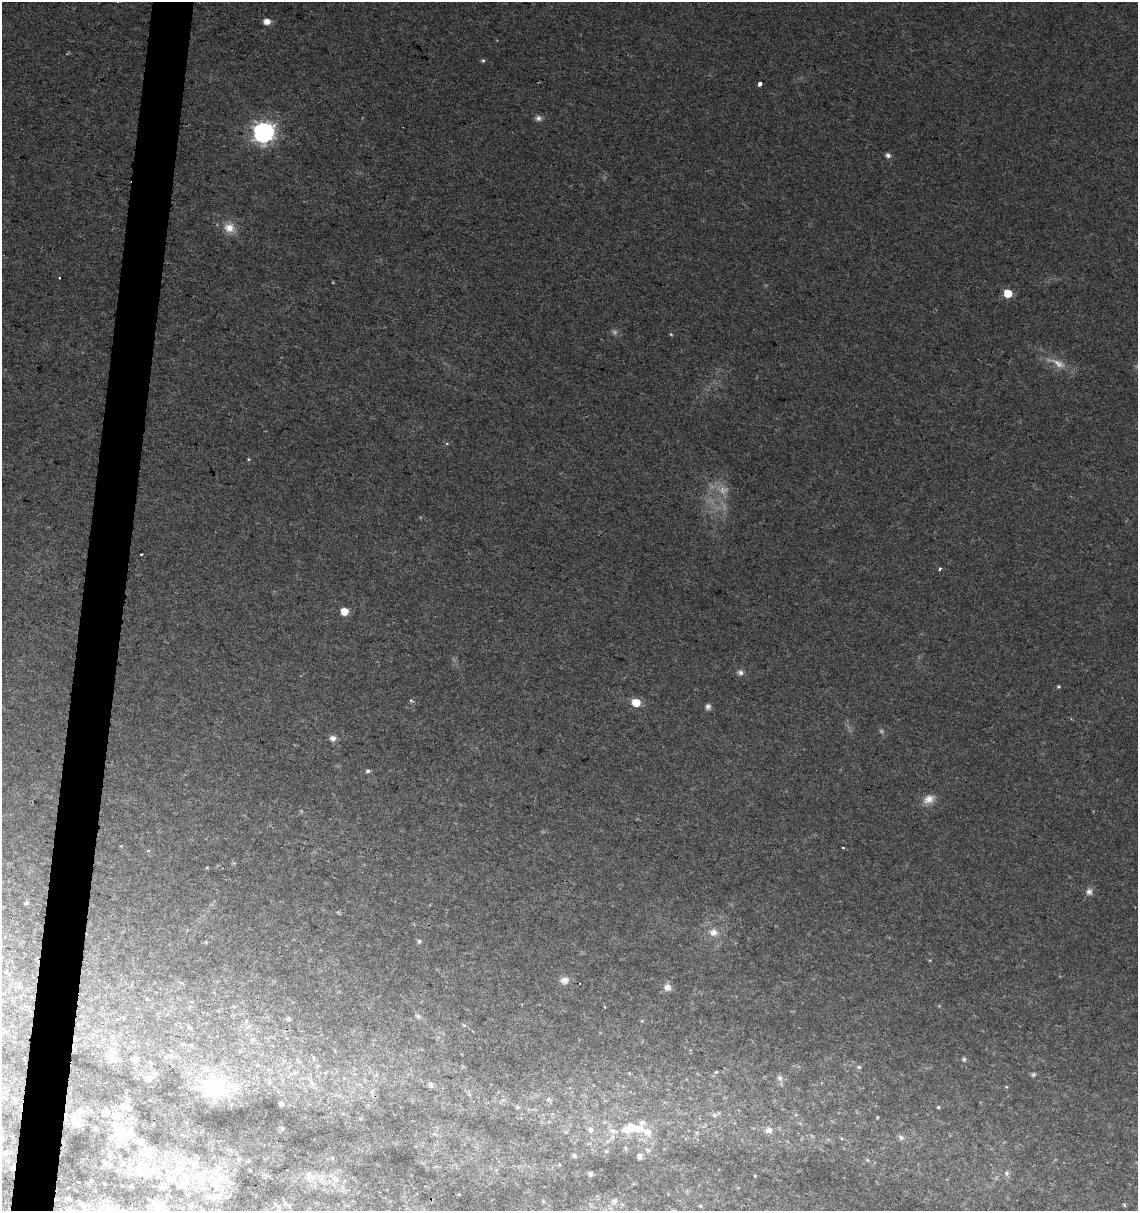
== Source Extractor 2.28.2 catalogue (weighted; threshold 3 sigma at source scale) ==
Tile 7 of 4 x 4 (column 3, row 2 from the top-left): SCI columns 2500-3635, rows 2428-3636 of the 5057 x 4845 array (HDU 1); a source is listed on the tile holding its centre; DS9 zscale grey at full resolution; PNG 1140 x 1213 px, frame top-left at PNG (2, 2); no overlay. Shown black and unused: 4% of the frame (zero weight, under 2 of 3 exposures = <1% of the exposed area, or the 3 px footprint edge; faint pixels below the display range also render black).
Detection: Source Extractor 2.28.2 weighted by HDU 2 'WHT'; one run over the whole footprint, this tile lists its part. Background 0.0279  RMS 0.005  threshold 0.0225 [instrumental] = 3 sigma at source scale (4.5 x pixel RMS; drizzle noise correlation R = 1.50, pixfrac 1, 0.0396/0.0396 arcsec/px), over >= 5 px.
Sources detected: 119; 4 too faint to see at this stretch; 2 inside a brighter object's white glare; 2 cosmic-ray / hot-pixel residue — not listed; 20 inside a brighter listed object's ellipse — not listed separately; the other 91 listed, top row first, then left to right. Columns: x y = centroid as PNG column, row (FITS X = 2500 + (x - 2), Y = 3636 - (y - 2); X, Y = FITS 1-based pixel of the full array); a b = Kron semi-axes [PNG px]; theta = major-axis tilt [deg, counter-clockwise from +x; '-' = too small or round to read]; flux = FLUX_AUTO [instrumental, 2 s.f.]
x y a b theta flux
267 22 6 5 - 5
483 61 5 4 - 0.72
760 84 4 4 - 8.2
538 118 9 7 -17 1.8
263 133 8 8 - 270
888 155 6 5 - 1.7
229 228 14 13 - 6.2
59 277 3 2 - 0.56
1008 293 5 5 - 14
671 334 4 4 - 0.53
248 459 5 3 - 0.48
141 554 3 2 - 0.65
940 569 3 3 - 1.2
344 611 5 5 - 8.2
740 673 8 7 - 1.6
1058 687 4 4 - 0.61
411 700 5 5 - 0.73
636 702 6 5 - 11
708 707 7 6 - 1.5
333 738 8 8 - 2.2
368 771 5 4 - 1.2
929 799 16 11 29 4.7
843 847 3 2 - 0.67
1089 892 9 8 - 2.2
26 903 6 4 18 0.64
713 932 12 11 - 4.1
419 941 6 5 - 0.94
564 980 11 9 8 3.1
667 987 9 9 - 3.2
418 1016 6 6 - 1
289 1019 6 5 - 0.82
246 1021 5 3 - 0.54
247 1027 6 5 - 1.1
190 1028 6 4 -31 0.89
253 1040 7 4 -90 0.85
170 1056 10 6 -15 1.9
112 1058 12 11 - 4.1
136 1059 9 6 -1 1.9
964 1059 6 5 - 0.9
151 1063 6 3 -70 0.58
859 1067 6 5 - 0.93
294 1072 6 6 - 1.2
716 1072 6 4 43 0.73
1033 1075 6 5 - 0.89
780 1078 9 7 -66 2.1
148 1079 7 6 - 2.8
313 1084 9 5 -54 1.7
431 1085 8 6 -63 1.3
236 1087 10 8 -37 3.8
214 1088 8 8 - 170
549 1099 6 5 - 0.98
281 1104 4 4 - 1.4
124 1106 9 6 -20 2.8
517 1107 6 5 - 0.79
938 1107 4 3 - 0.65
714 1115 8 6 -1 1.5
76 1121 14 12 -2 5
642 1123 12 8 55 2.5
95 1127 5 4 - 0.63
591 1129 7 6 - 1.7
628 1129 13 9 5 6.2
613 1130 10 7 -31 2.5
769 1130 10 8 11 3.1
647 1132 12 8 -27 4.6
121 1133 28 17 -61 19
901 1137 9 7 -41 1.7
626 1148 6 4 -88 0.64
648 1150 6 5 - 1
606 1151 5 4 - 0.56
145 1152 17 14 -29 8.3
6 1154 7 6 - 1.5
574 1156 6 4 -46 0.98
640 1156 7 5 65 1.7
867 1160 5 5 - 0.63
106 1163 8 4 -29 2.1
193 1166 10 7 -37 2.6
141 1171 30 16 -14 14
1007 1173 7 6 - 1.5
590 1174 6 5 - 0.92
197 1175 13 7 44 3.6
308 1178 9 8 - 2.4
336 1179 9 7 -35 2.2
215 1183 20 15 -66 12
181 1184 20 12 55 7.7
163 1186 10 6 33 1.7
459 1194 3 3 - 0.36
69 1199 5 4 - 1
614 1201 7 7 - 1.9
158 1207 16 15 - 6.9
108 1208 11 7 -20 3.2
85 1210 13 9 84 3.5
Isophote crosses this tile's border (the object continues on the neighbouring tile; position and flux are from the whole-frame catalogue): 2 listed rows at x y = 158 1207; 85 1210
Unlisted compact peaks at least as high as the median listed source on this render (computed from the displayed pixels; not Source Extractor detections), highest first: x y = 447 443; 755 1176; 1006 1087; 464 1025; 877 1117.